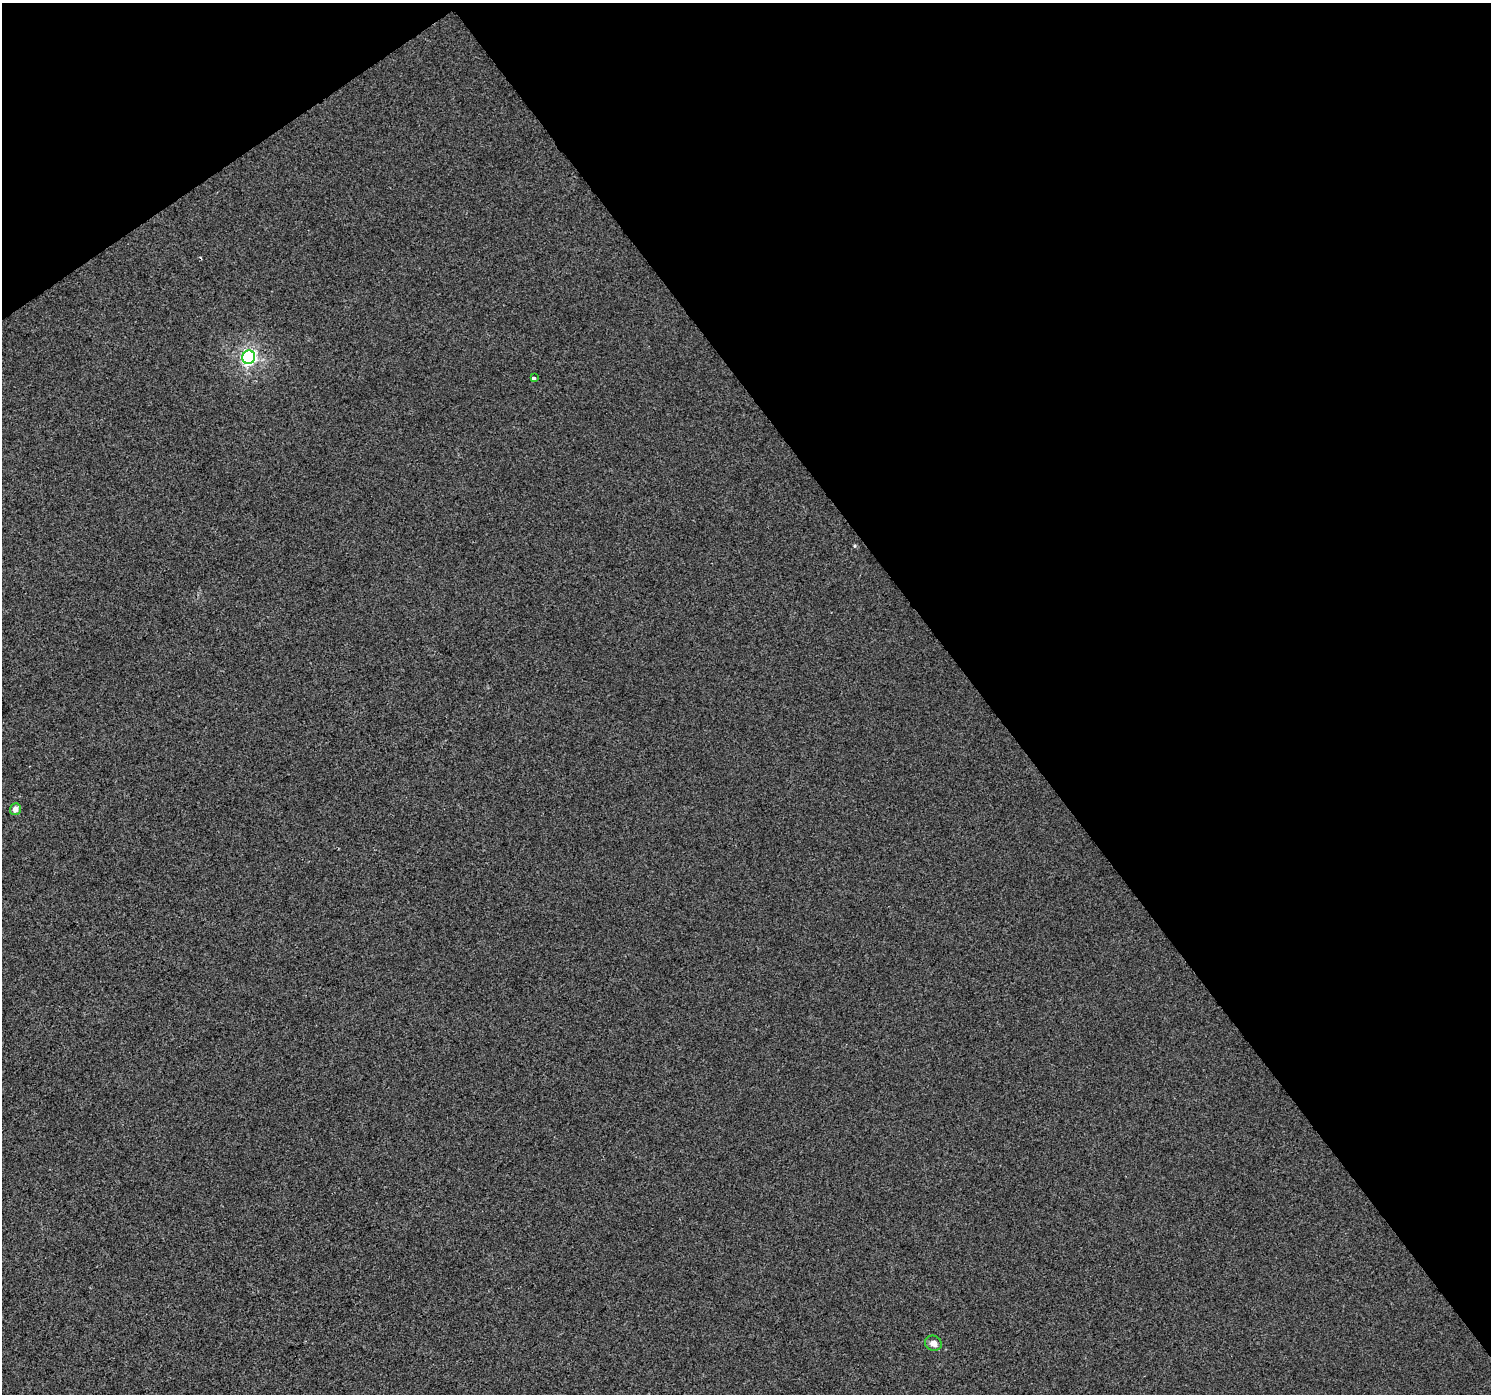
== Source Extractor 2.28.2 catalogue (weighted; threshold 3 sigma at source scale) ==
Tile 3 of 4 x 4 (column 3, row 1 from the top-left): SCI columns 2981-4469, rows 4369-5760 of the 5957 x 5889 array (HDU 1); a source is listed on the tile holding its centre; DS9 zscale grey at full resolution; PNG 1493 x 1396 px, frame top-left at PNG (2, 3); each listed source drawn as its Kron ellipse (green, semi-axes under 4 px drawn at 4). Shown black and unused: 38% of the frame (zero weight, under 2 of 3 exposures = <1% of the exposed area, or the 3 px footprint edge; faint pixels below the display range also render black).
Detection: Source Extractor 2.28.2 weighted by HDU 2 'WHT'; one run over the whole footprint, this tile lists its part. Background -2.38e-04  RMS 0.0056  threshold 0.0251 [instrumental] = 3 sigma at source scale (4.5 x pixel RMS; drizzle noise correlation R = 1.50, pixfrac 1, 0.0396/0.0396 arcsec/px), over >= 5 px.
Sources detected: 4; all 4 listed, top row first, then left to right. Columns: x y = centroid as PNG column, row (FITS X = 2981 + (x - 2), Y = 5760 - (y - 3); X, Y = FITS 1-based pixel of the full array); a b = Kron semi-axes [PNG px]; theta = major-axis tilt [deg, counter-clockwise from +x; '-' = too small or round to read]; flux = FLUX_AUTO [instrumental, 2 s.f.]
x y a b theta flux
249 357 7 6 - 140
534 378 3 3 - 46
15 809 6 5 - 3.5
933 1343 9 7 -23 3.4